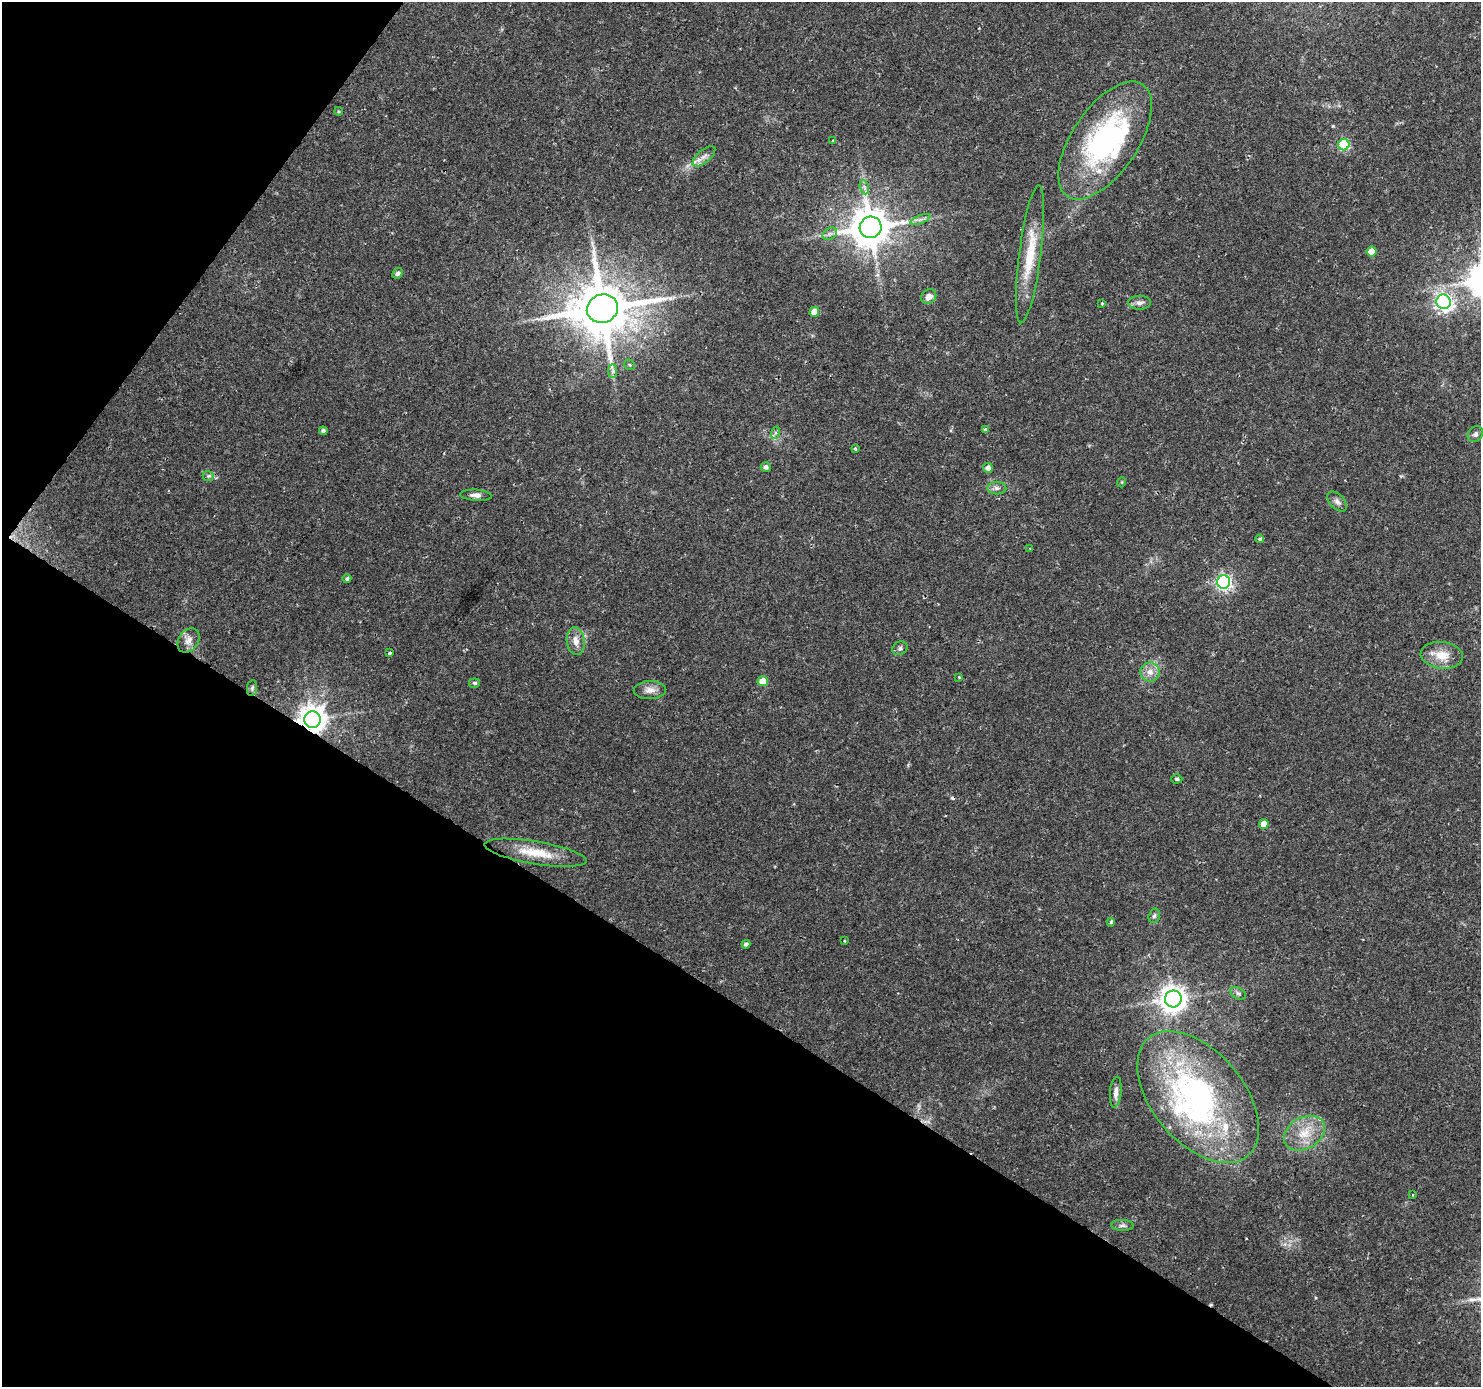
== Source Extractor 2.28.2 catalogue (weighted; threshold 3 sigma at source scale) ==
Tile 9 of 4 x 4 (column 1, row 3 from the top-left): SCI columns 1-1479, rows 1572-2956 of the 5920 x 5979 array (HDU 1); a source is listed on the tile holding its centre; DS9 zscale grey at full resolution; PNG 1483 x 1389 px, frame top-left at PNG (2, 2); each listed source drawn as its Kron ellipse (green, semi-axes under 4 px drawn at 4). Shown black and unused: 33% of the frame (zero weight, under 2 of 3 exposures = <1% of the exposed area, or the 3 px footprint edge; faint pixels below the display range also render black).
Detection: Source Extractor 2.28.2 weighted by HDU 2 'WHT'; one run over the whole footprint, this tile lists its part. Background 0.0376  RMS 0.0034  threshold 0.0153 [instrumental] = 3 sigma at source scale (4.5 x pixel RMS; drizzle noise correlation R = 1.50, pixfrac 1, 0.0396/0.0396 arcsec/px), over >= 5 px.
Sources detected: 71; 2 inside a brighter object's white glare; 2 cosmic-ray / hot-pixel residue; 1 long thin detection or spike segment (spike, bleed or trail) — neither listed nor drawn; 4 inside a brighter listed object's ellipse — not listed separately; the other 62 listed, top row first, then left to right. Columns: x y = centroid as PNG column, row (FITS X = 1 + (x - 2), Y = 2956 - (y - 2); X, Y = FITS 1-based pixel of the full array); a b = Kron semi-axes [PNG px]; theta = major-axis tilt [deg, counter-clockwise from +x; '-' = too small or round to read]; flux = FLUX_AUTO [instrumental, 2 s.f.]
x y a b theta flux
338 111 4 3 - 0.33
1105 140 67 33 56 65
833 141 3 3 - 0.62
1344 145 5 5 - 28
704 156 14 6 40 1.9
864 187 7 4 -71 0.86
920 219 10 3 21 1
871 227 11 10 - 1100
830 234 8 5 30 0.94
1372 251 5 5 - 5.8
1030 254 69 11 82 14
397 273 6 4 46 1
929 296 8 7 - 2.4
1443 302 7 7 - 120
1102 303 3 3 - 0.37
1140 303 11 7 0 1.5
602 309 16 14 23 2300
814 312 5 4 - 4.1
630 365 5 5 - 0.64
613 371 7 4 90 0.85
985 430 4 3 - 1.4
323 431 4 4 - 0.9
775 433 6 4 71 0.57
1475 434 8 7 - 1.2
855 449 3 3 - 0.53
766 467 5 4 - 0.8
988 468 5 5 - 1.7
208 476 5 5 - 0.69
1122 482 5 3 - 0.28
997 488 9 6 0 1.3
476 495 16 5 -4 1.7
1337 502 12 7 -47 1.4
1260 539 4 3 - 1.6
1030 548 4 2 - 0.28
347 579 4 4 - 0.67
1224 582 7 6 - 90
188 641 13 10 55 2.3
576 641 14 9 -82 3
900 648 8 6 28 0.92
390 653 4 3 - 0.65
1442 655 21 13 -6 6.2
1150 672 9 9 - 2.7
959 677 3 3 - 0.28
763 681 5 5 - 5.8
474 683 5 4 - 0.81
252 688 8 5 81 0.63
650 690 16 9 3 2.6
312 720 8 8 - 410
1177 779 5 4 - 0.55
1264 824 5 5 - 4.6
535 853 52 11 -9 10
1154 916 7 5 73 0.78
1111 922 4 3 - 0.53
844 941 4 2 - 0.27
746 944 4 4 - 0.84
1238 993 8 5 -29 0.9
1173 999 8 8 - 360
1116 1092 15 5 84 1.9
1198 1097 77 46 -50 98
1304 1133 22 15 30 8.1
1412 1194 3 3 - 1
1122 1225 11 5 -2 1
Overlapping masked pixels (flux is a lower limit): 1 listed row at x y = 312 720